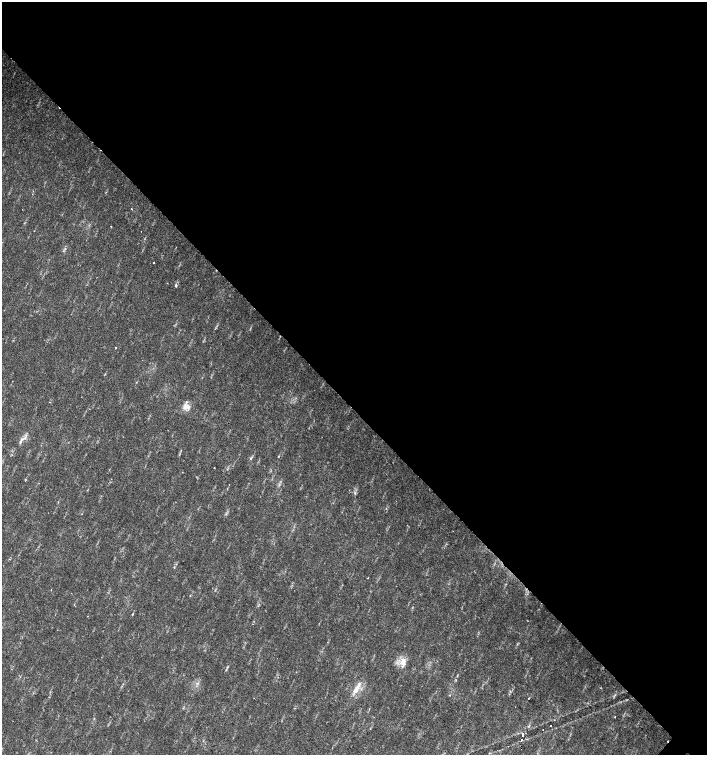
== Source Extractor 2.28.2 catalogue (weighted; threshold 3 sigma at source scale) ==
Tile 3 of 4 x 4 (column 3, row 1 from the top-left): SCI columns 3044-4453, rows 4518-6023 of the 6023 x 6029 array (HDU 1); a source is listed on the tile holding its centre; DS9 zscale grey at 2 x 2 block average (1 PNG px = mean of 2 x 2 image px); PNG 709 x 757 px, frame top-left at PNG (2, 2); no overlay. Shown black and unused: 54% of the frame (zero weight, under 2 of 3 exposures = <1% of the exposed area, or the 3 px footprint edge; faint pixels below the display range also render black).
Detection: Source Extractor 2.28.2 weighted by HDU 2 'WHT'; one run over the whole footprint, this tile lists its part. Background 0.0334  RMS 0.0041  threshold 0.0185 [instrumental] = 3 sigma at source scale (4.5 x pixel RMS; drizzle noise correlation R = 1.50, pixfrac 1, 0.0396/0.0396 arcsec/px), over >= 5 px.
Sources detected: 23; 1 cosmic-ray / hot-pixel residue — not listed; the other 22 listed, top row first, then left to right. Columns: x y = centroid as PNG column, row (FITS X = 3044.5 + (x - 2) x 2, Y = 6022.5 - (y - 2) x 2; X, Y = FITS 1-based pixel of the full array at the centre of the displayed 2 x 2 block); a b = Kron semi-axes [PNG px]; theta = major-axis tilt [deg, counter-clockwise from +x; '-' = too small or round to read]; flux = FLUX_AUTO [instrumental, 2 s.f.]
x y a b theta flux
132 209 2 2 - 0.66
111 226 3 2 - 0.4
154 262 2 2 - 0.66
176 285 4 3 - 1.6
115 348 2 2 - 1
186 407 11 7 -9 7
20 442 7 3 57 2.5
278 456 2 2 - 0.52
251 458 5 3 - 1.4
214 468 2 2 - 0.59
368 578 2 2 - 0.51
51 590 2 2 - 0.73
132 614 4 2 - 0.63
403 662 12 8 84 8.8
356 689 19 5 62 9
449 695 2 2 - 0.55
529 698 2 2 - 0.9
614 717 2 2 - 0.58
550 725 2 2 - 1
543 730 2 2 - 0.52
523 734 3 2 - 8.6
522 739 2 2 - 1
Diffuse or blended objects may show on this block-average render without a row.